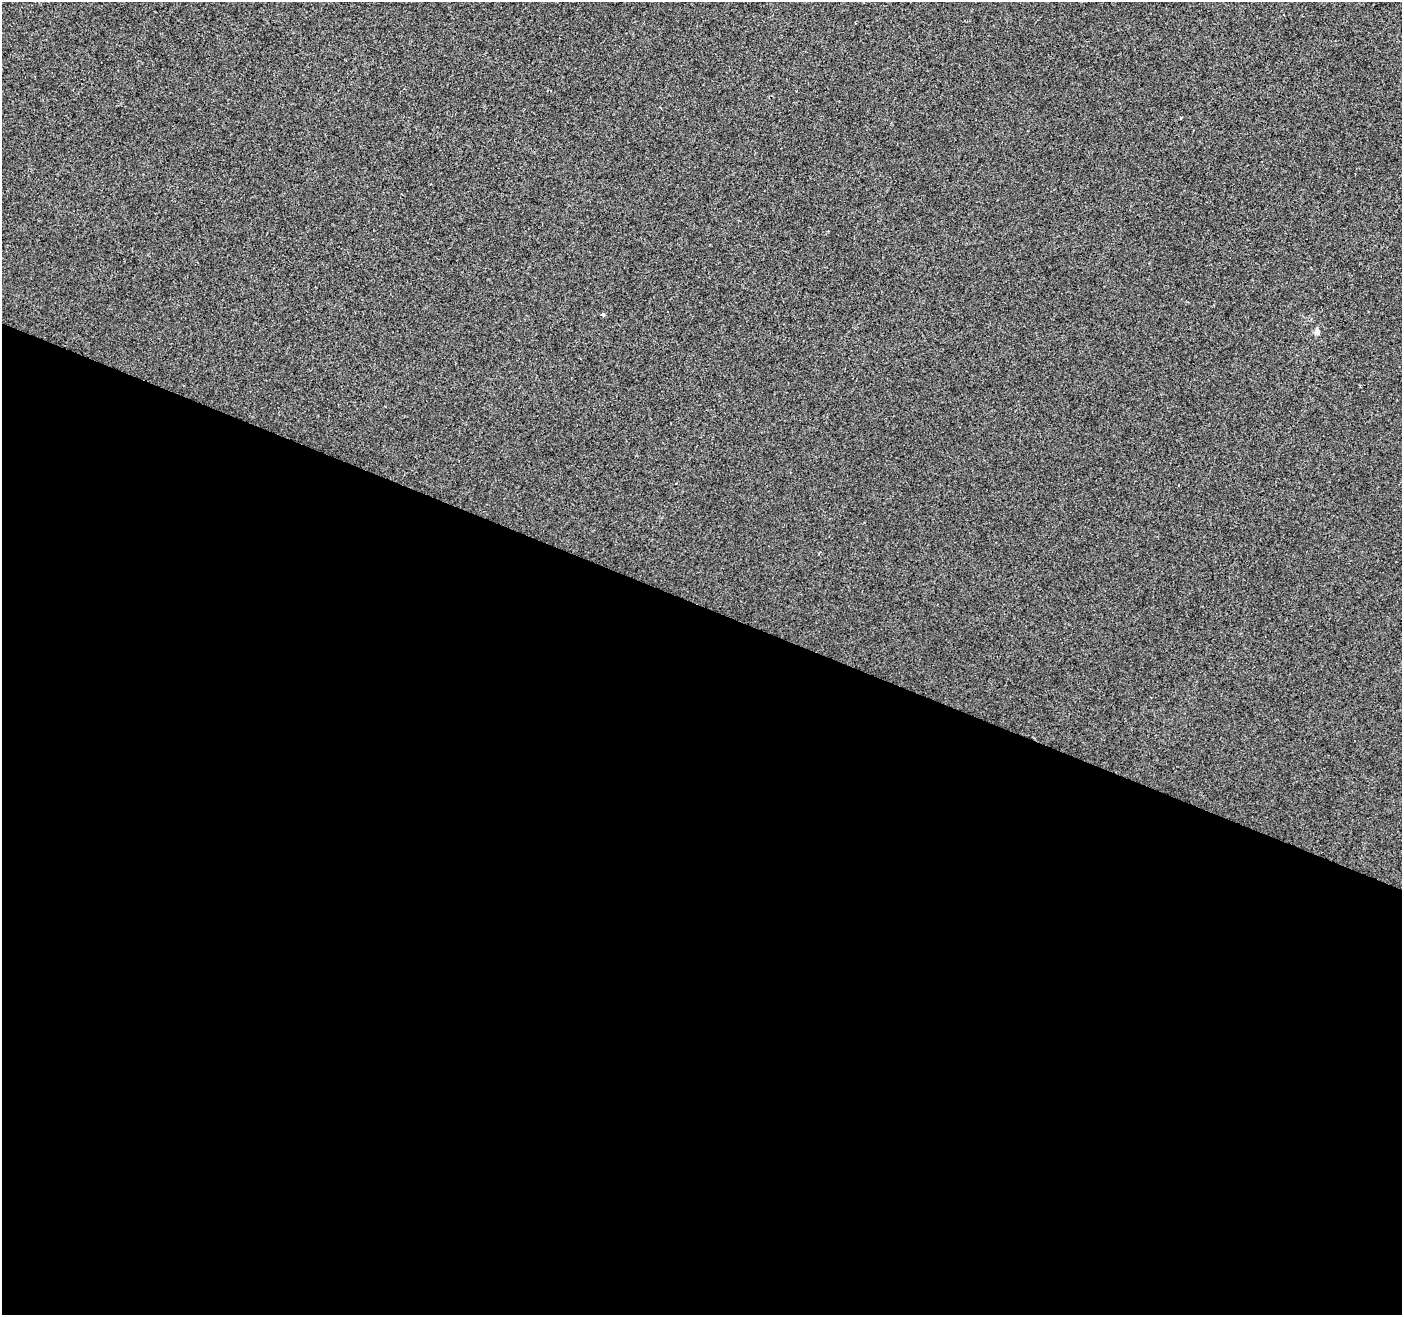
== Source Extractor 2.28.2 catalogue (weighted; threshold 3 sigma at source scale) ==
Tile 14 of 4 x 4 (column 2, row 4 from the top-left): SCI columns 1401-2800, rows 208-1520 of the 5607 x 5732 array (HDU 1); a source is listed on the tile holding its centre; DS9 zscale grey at full resolution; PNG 1404 x 1317 px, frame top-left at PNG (2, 2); no overlay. Shown black and unused: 54% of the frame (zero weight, under 2 of 3 exposures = <1% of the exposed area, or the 3 px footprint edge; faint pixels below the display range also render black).
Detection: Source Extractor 2.28.2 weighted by HDU 2 'WHT'; one run over the whole footprint, this tile lists its part. Background 1.08e-04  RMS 0.0042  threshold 0.0188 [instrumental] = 3 sigma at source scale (4.5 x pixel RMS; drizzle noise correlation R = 1.50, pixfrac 1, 0.0396/0.0396 arcsec/px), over >= 5 px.
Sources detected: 3; all 3 listed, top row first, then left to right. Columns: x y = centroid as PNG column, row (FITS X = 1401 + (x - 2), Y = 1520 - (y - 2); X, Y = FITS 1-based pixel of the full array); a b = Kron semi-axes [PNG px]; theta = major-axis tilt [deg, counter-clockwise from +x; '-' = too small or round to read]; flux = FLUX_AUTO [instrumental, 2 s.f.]
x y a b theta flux
603 315 4 4 - 0.6
1317 332 9 6 90 1.3
1179 485 3 2 - 0.4